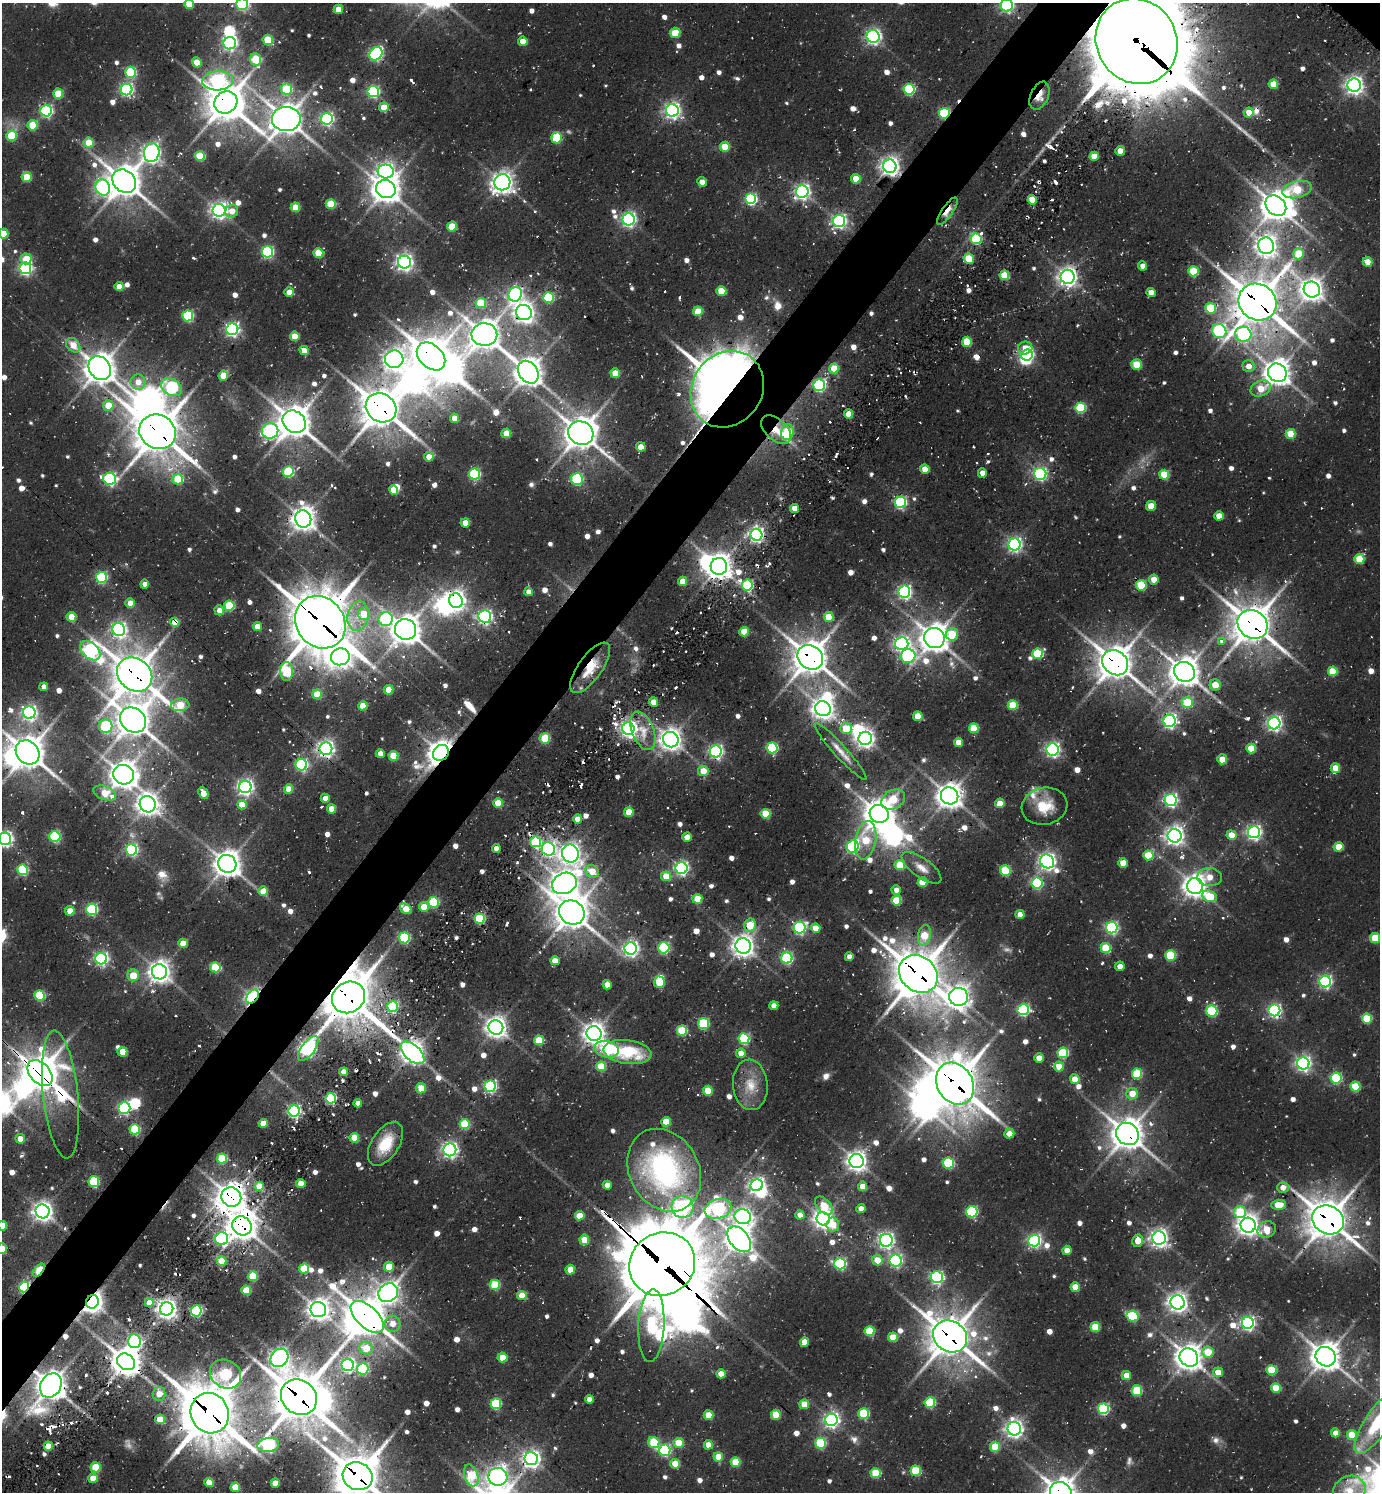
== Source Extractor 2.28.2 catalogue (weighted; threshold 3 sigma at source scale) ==
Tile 7 of 4 x 4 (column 3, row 2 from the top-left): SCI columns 3061-4438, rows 3048-4537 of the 6039 x 6026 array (HDU 1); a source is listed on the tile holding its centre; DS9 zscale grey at full resolution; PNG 1382 x 1494 px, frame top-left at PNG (2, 3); each listed source drawn as its Kron ellipse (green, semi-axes under 4 px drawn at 4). Shown black and unused: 5% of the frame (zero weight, under 2 of 3 exposures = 4% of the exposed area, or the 3 px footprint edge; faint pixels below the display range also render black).
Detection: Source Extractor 2.28.2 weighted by HDU 2 'WHT'; one run over the whole footprint, this tile lists its part. Background 0.121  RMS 0.011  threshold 0.0513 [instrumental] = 3 sigma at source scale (4.5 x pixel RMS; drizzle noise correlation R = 1.50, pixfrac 1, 0.05/0.05 arcsec/px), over >= 5 px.
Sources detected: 903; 5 too faint to see at this stretch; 35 inside a brighter object's white glare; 38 cosmic-ray / hot-pixel residue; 4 long thin detections or spike segments (spike, bleed or trail) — neither listed nor drawn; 9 inside a brighter listed object's ellipse — not listed separately; of the other 812, all 500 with FLUX_AUTO >= 11.5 (the completeness limit of this list) listed and drawn (312 fainter detections not listed), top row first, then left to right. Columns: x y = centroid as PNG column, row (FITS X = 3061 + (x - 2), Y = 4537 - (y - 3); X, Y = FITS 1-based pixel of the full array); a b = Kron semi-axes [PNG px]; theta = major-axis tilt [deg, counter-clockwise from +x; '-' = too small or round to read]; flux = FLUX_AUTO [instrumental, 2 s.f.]
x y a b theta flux
189 4 5 4 - 21
242 4 6 5 - 180
1007 5 6 6 - 230
338 9 4 4 - 21
675 33 5 5 - 37
873 36 6 6 - 370
268 40 5 5 - 45
523 41 4 4 - 20
1137 41 44 40 -59 16000
230 43 6 6 - 310
376 54 7 6 - 230
256 59 6 5 - 50
197 62 5 4 - 21
130 72 5 5 - 99
218 81 15 9 3 290
1273 84 5 4 - 28
1354 85 6 6 - 580
287 89 5 5 - 65
909 89 5 5 - 130
127 90 6 5 - 250
373 91 5 5 - 180
58 94 5 5 - 38
1039 96 15 8 65 22
226 102 12 10 36 2300
384 107 5 5 - 28
672 110 6 6 - 470
46 111 6 5 - 210
1249 112 5 5 - 14
944 113 5 5 - 100
286 119 14 12 2 1800
327 119 6 6 - 250
33 125 5 5 - 51
11 136 5 5 - 64
557 138 5 5 - 63
89 143 5 5 - 36
725 147 5 5 - 37
1120 151 5 5 - 15
152 153 9 7 78 520
200 156 5 5 - 60
1094 156 4 4 - 23
890 166 7 6 - 670
386 171 8 7 - 460
27 177 5 5 - 36
856 179 5 4 - 26
124 181 13 10 -42 1900
502 182 8 8 - 730
702 182 5 4 - 12
103 187 8 7 - 290
386 189 10 9 - 1400
1297 190 15 8 15 56
802 192 6 6 - 390
751 199 5 5 - 170
1032 200 5 4 - 28
331 204 5 5 - 49
1276 206 11 9 -44 1500
295 207 5 5 - 30
219 210 6 6 - 520
232 211 7 6 - 17
947 211 16 5 55 17
629 219 6 6 - 350
839 221 6 6 - 310
452 226 5 5 - 39
3 234 5 5 - 29
976 239 5 5 - 130
1266 246 8 7 - 820
267 252 5 5 - 160
318 253 5 5 - 41
1298 254 5 5 - 36
26 259 5 5 - 33
969 259 5 5 - 33
404 262 6 6 - 500
1368 262 5 4 - 20
1143 266 4 4 - 12
25 268 6 5 - 260
1193 271 5 5 - 57
1004 275 5 5 - 47
1068 277 7 7 - 650
119 287 4 4 - 17
1312 290 8 7 - 940
721 291 5 5 - 36
289 292 4 4 - 18
1151 293 4 4 - 14
515 294 7 6 - 280
548 297 5 5 - 93
1258 302 19 18 - 3200
481 303 5 5 - 46
1211 308 5 5 - 66
698 311 5 5 - 31
524 313 8 7 - 740
188 316 5 5 - 110
232 329 6 6 - 320
1219 331 7 7 - 230
1243 334 8 7 - 190
484 335 13 11 -2 1700
295 336 5 4 - 28
967 342 5 5 - 48
73 345 8 6 -45 19
1025 348 7 6 - 16
304 350 5 4 - 20
1027 355 6 5 - 240
431 356 16 11 -44 3100
394 359 9 8 - 750
1137 365 5 5 - 32
1249 366 6 6 - 12
100 368 13 10 -51 1700
834 368 5 5 - 35
528 372 12 9 -54 1500
615 373 5 5 - 31
1277 373 10 9 - 1200
223 376 5 4 - 26
138 382 7 7 - 14
819 385 6 5 - 180
172 387 11 8 -33 170
1261 388 10 7 23 21
727 389 40 35 54 1800
108 405 5 5 - 25
381 408 16 14 -34 2700
1080 408 5 5 - 88
848 414 4 4 - 22
454 418 4 4 - 14
294 422 12 10 -40 1900
776 430 18 10 -44 19
270 431 8 8 - 230
157 432 18 17 - 3000
788 432 8 6 74 65
506 433 5 5 - 24
581 433 13 11 -27 2000
1290 434 5 5 - 38
641 447 5 4 - 20
429 457 5 4 - 15
925 469 4 4 - 20
288 472 5 5 - 84
982 473 4 4 - 13
474 474 5 5 - 130
1040 474 6 6 - 210
1164 475 5 5 - 42
110 479 6 6 - 210
178 479 5 5 - 46
577 479 6 6 - 100
394 490 5 4 - 26
900 502 6 5 - 180
1151 506 5 5 - 19
794 508 4 4 - 17
1219 516 4 4 - 17
303 519 8 8 - 1100
465 523 4 4 - 18
756 535 6 6 - 350
1014 544 6 6 - 340
1359 559 5 5 - 41
719 566 8 8 - 1200
101 577 5 5 - 150
1154 579 5 4 - 20
682 581 4 4 - 18
145 584 4 4 - 12
747 585 5 5 - 110
1141 585 5 5 - 65
529 592 4 4 - 13
904 592 6 6 - 290
456 601 7 6 - 640
130 603 4 4 - 18
229 606 5 5 - 72
219 610 5 5 - 12
364 614 6 6 - 32
358 616 15 10 81 18
485 616 6 6 - 320
71 617 5 5 - 32
829 617 5 5 - 34
386 619 7 7 - 150
175 622 4 4 - 27
320 622 27 24 -52 4500
1252 624 16 13 -35 2600
257 627 4 4 - 19
405 629 10 10 - 1500
119 630 6 6 - 360
744 632 5 5 - 31
952 634 6 6 - 38
934 638 10 10 - 1500
1221 641 3 3 - 13
902 643 7 6 - 350
90 651 12 7 -43 380
1037 654 5 5 - 76
908 656 7 7 - 190
340 657 9 8 - 700
810 657 13 11 -39 2200
1115 663 14 11 -39 2200
590 668 30 12 54 32
287 671 9 6 90 97
1333 671 5 5 - 46
1184 672 11 9 -38 1700
135 674 19 15 -40 2600
1215 685 5 5 - 22
44 687 4 4 - 12
388 690 5 5 - 24
317 694 5 4 - 32
653 702 5 4 - 15
1187 703 5 5 - 55
180 705 9 6 4 46
1013 705 5 5 - 51
363 706 4 4 - 26
823 709 8 7 - 850
29 713 6 6 - 330
918 716 5 4 - 30
133 720 14 11 -40 1800
1170 721 6 6 - 310
1274 723 6 6 - 380
106 726 7 7 - 120
974 728 5 5 - 52
628 729 6 6 - 500
846 729 6 5 - 35
643 731 20 11 -69 22
545 738 5 5 - 60
865 738 7 6 - 580
671 740 8 7 - 920
958 742 4 4 - 17
772 748 5 5 - 130
326 749 6 6 - 460
1053 749 6 6 - 340
1251 749 5 5 - 38
716 751 6 6 - 280
840 751 38 6 -48 14
28 752 13 10 -46 1900
441 753 8 7 - 1100
380 754 4 4 - 13
393 756 5 4 - 38
1222 759 5 5 - 20
301 765 6 6 - 190
1335 768 5 4 - 28
703 771 5 5 - 21
123 775 10 9 - 1300
245 787 6 6 - 450
288 789 4 4 - 28
105 793 12 6 -21 36
203 793 6 4 -64 22
950 796 9 8 - 1200
325 798 4 4 - 12
893 800 13 9 30 44
1171 800 6 6 - 260
498 803 5 5 - 38
1000 803 5 4 - 17
148 804 8 7 - 910
242 805 5 4 - 23
1045 806 23 18 11 34
332 809 4 4 - 24
629 812 5 5 - 29
766 814 5 5 - 49
879 814 9 9 - 1500
578 819 4 4 - 17
1254 832 6 6 - 340
1231 835 5 4 - 23
55 836 5 5 - 120
1175 836 7 7 - 630
687 837 4 4 - 14
5 839 6 6 - 360
866 840 19 10 79 49
535 842 5 5 - 91
853 846 6 6 - 210
1338 847 5 4 - 29
496 848 4 4 - 12
548 849 7 6 - 290
131 850 5 5 - 200
570 854 9 8 - 720
1148 855 5 5 - 43
1047 861 7 6 - 490
1123 863 4 4 - 24
227 864 9 8 - 1300
900 865 5 5 - 43
681 868 6 6 - 280
922 868 23 9 -36 15
23 870 5 5 - 100
592 871 7 6 - 26
1005 871 5 5 - 69
666 876 5 5 - 25
1210 877 12 9 -1 17
922 882 5 5 - 31
564 883 13 10 25 1200
1037 883 5 5 - 120
1195 886 8 7 - 990
896 890 5 4 - 12
263 891 5 5 - 23
1209 896 7 5 -23 40
697 899 5 5 - 31
896 900 5 5 - 42
434 902 5 5 - 92
424 907 5 5 - 25
92 909 5 5 - 150
406 909 6 4 -40 29
70 911 5 4 - 24
572 913 13 11 -33 2000
1020 914 4 4 - 14
480 918 5 5 - 99
750 925 6 6 - 34
800 928 6 6 - 200
815 928 5 4 - 20
1112 928 6 6 - 220
924 935 11 6 78 34
404 938 5 5 - 110
1375 938 5 5 - 49
183 943 5 4 - 18
743 946 8 7 - 850
664 948 5 5 - 150
1106 948 5 5 - 60
631 949 6 6 - 410
1170 955 5 5 - 76
849 957 4 4 - 12
787 958 5 5 - 150
101 959 6 5 - 270
555 961 4 4 - 17
1120 966 5 4 - 13
215 967 5 5 - 63
159 972 8 7 - 890
918 974 21 17 -40 3400
133 975 6 6 - 28
1325 981 6 6 - 250
659 982 6 5 - 41
607 985 4 4 - 15
40 995 5 5 - 83
252 997 8 5 55 250
348 997 17 15 33 3300
959 997 9 9 - 900
774 1006 4 4 - 12
393 1007 5 5 - 79
1023 1010 6 5 - 180
1274 1010 6 6 - 270
1212 1011 5 5 - 93
1367 1019 5 5 - 58
703 1023 5 5 - 100
496 1027 7 7 - 820
682 1031 5 5 - 72
594 1033 7 7 - 890
744 1039 5 5 - 130
539 1040 5 5 - 41
308 1048 15 6 53 370
607 1049 12 8 -10 78
122 1052 5 5 - 27
628 1052 24 12 -8 68
412 1053 14 8 -42 970
741 1053 4 4 - 17
1063 1053 5 5 - 89
1039 1058 4 4 - 17
1303 1063 6 6 - 400
601 1066 5 5 - 38
1059 1067 5 5 - 24
344 1072 4 4 - 18
40 1073 15 10 -48 2900
1137 1074 5 5 - 71
1336 1078 5 5 - 120
1075 1079 5 5 - 23
955 1084 22 17 -59 3800
750 1085 25 17 -85 28
490 1086 6 5 - 190
1355 1087 5 5 - 52
421 1088 5 5 - 23
708 1091 5 5 - 40
1132 1094 6 6 - 21
61 1095 64 17 -84 160
331 1098 5 5 - 140
358 1103 4 4 - 13
124 1108 6 6 - 180
294 1111 5 5 - 240
666 1122 5 4 - 34
263 1123 4 4 - 24
464 1124 5 5 - 59
135 1129 5 5 - 81
1009 1134 5 5 - 15
1127 1134 12 10 -38 1900
354 1138 5 5 - 38
20 1139 5 5 - 14
385 1144 24 13 57 39
450 1150 6 6 - 390
222 1158 5 5 - 69
856 1161 7 7 - 750
948 1163 5 5 - 91
664 1170 43 34 -60 260
94 1181 5 5 - 90
301 1183 4 4 - 22
607 1185 4 4 - 13
757 1185 6 6 - 410
259 1186 4 4 - 29
863 1186 4 4 - 23
1283 1187 6 5 - 13
231 1197 10 9 - 1500
1279 1205 7 5 2 28
824 1206 11 6 -47 26
682 1207 11 11 - 380
718 1209 13 9 16 260
861 1209 4 4 - 12
43 1211 7 7 - 700
972 1212 5 5 - 130
1240 1212 6 6 - 63
800 1215 4 4 - 12
580 1216 5 4 - 22
743 1217 8 7 - 460
823 1219 7 6 - 740
1328 1220 16 14 -28 2400
833 1224 7 6 - 21
1248 1225 8 7 - 900
2 1226 5 5 - 24
242 1226 10 9 - 1600
1267 1230 9 8 - 25
1159 1238 7 6 - 560
221 1239 7 6 - 170
739 1239 15 9 -50 1200
584 1240 5 5 - 28
886 1240 6 6 - 420
1034 1240 6 6 - 270
1138 1241 6 5 - 15
2 1248 5 5 - 17
1067 1250 4 4 - 15
877 1260 5 5 - 20
222 1261 5 4 - 31
896 1261 6 6 - 210
662 1264 34 31 30 9000
840 1264 6 5 - 180
389 1267 5 5 - 29
304 1269 5 5 - 50
39 1270 8 4 50 78
570 1270 4 4 - 23
253 1276 5 5 - 45
937 1277 6 6 - 230
495 1285 5 5 - 68
24 1287 5 4 - 150
1075 1287 4 4 - 26
246 1290 5 5 - 43
388 1293 10 9 - 790
522 1296 5 4 - 29
92 1302 7 6 - 890
1177 1302 7 7 - 710
149 1303 5 5 - 18
167 1309 7 6 - 670
318 1310 8 7 - 930
196 1311 5 5 - 150
1132 1316 6 5 - 100
367 1317 20 10 -43 2300
1248 1323 6 6 - 310
393 1324 8 7 - 15
651 1326 36 13 87 160
1095 1327 5 5 - 44
870 1331 5 5 - 55
950 1336 18 15 -33 2700
893 1337 5 5 - 35
134 1341 7 6 - 170
804 1342 5 4 - 18
366 1348 7 6 - 24
1208 1352 5 5 - 37
502 1357 5 5 - 27
1189 1357 10 8 -37 1300
1326 1357 10 9 - 1600
279 1358 10 8 52 600
126 1362 9 7 -37 1700
348 1365 6 6 - 270
363 1369 6 5 - 95
1272 1370 5 5 - 57
1218 1372 5 5 - 18
225 1374 16 13 -32 130
721 1374 4 4 - 22
1126 1375 4 4 - 17
51 1385 13 10 59 1700
1276 1388 5 5 - 42
1137 1391 5 5 - 73
159 1394 6 6 - 16
299 1397 19 16 -40 3800
589 1399 4 4 - 12
930 1402 5 5 - 86
496 1404 5 5 - 87
804 1404 5 4 - 25
1103 1409 5 5 - 150
210 1413 20 19 - 5200
864 1414 5 5 - 86
708 1415 5 4 - 29
776 1415 5 5 - 44
160 1419 5 5 - 27
831 1420 6 6 - 390
1377 1423 36 12 56 55
1014 1429 7 6 - 570
1335 1433 4 4 - 13
1352 1435 5 5 - 43
654 1443 6 5 - 75
679 1443 5 5 - 40
820 1443 5 5 - 93
268 1445 11 7 8 250
708 1445 4 4 - 21
48 1446 4 4 - 25
995 1447 5 5 - 43
665 1450 5 5 - 150
718 1457 5 5 - 30
531 1459 6 6 - 530
735 1462 5 5 - 41
675 1464 5 5 - 24
96 1467 5 5 - 49
916 1471 5 5 - 68
876 1473 5 5 - 53
471 1475 11 6 -71 66
358 1476 15 13 -28 3200
498 1477 9 9 - 660
93 1478 5 4 - 20
209 1482 5 4 - 16
275 1483 4 4 - 19
235 1487 5 4 - 26
1349 1490 17 14 23 26
1061 1492 11 10 - 1500
Overlapping masked pixels (flux is a lower limit): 63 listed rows (the first 20) at x y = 1007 5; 1137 41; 1039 96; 226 102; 944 113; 286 119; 890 166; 802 192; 947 211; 1258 302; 524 313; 1243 334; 431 356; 819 385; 172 387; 727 389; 381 408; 294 422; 776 430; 157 432
Isophote crosses this tile's border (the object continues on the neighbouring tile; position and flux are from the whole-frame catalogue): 14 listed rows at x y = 189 4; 242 4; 1007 5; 1137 41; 3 234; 28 752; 5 839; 61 1095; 2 1226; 2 1248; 1377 1423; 358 1476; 1349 1490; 1061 1492
Unlisted compact peaks at least as high as the median listed source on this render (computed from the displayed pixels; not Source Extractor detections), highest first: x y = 829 1481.